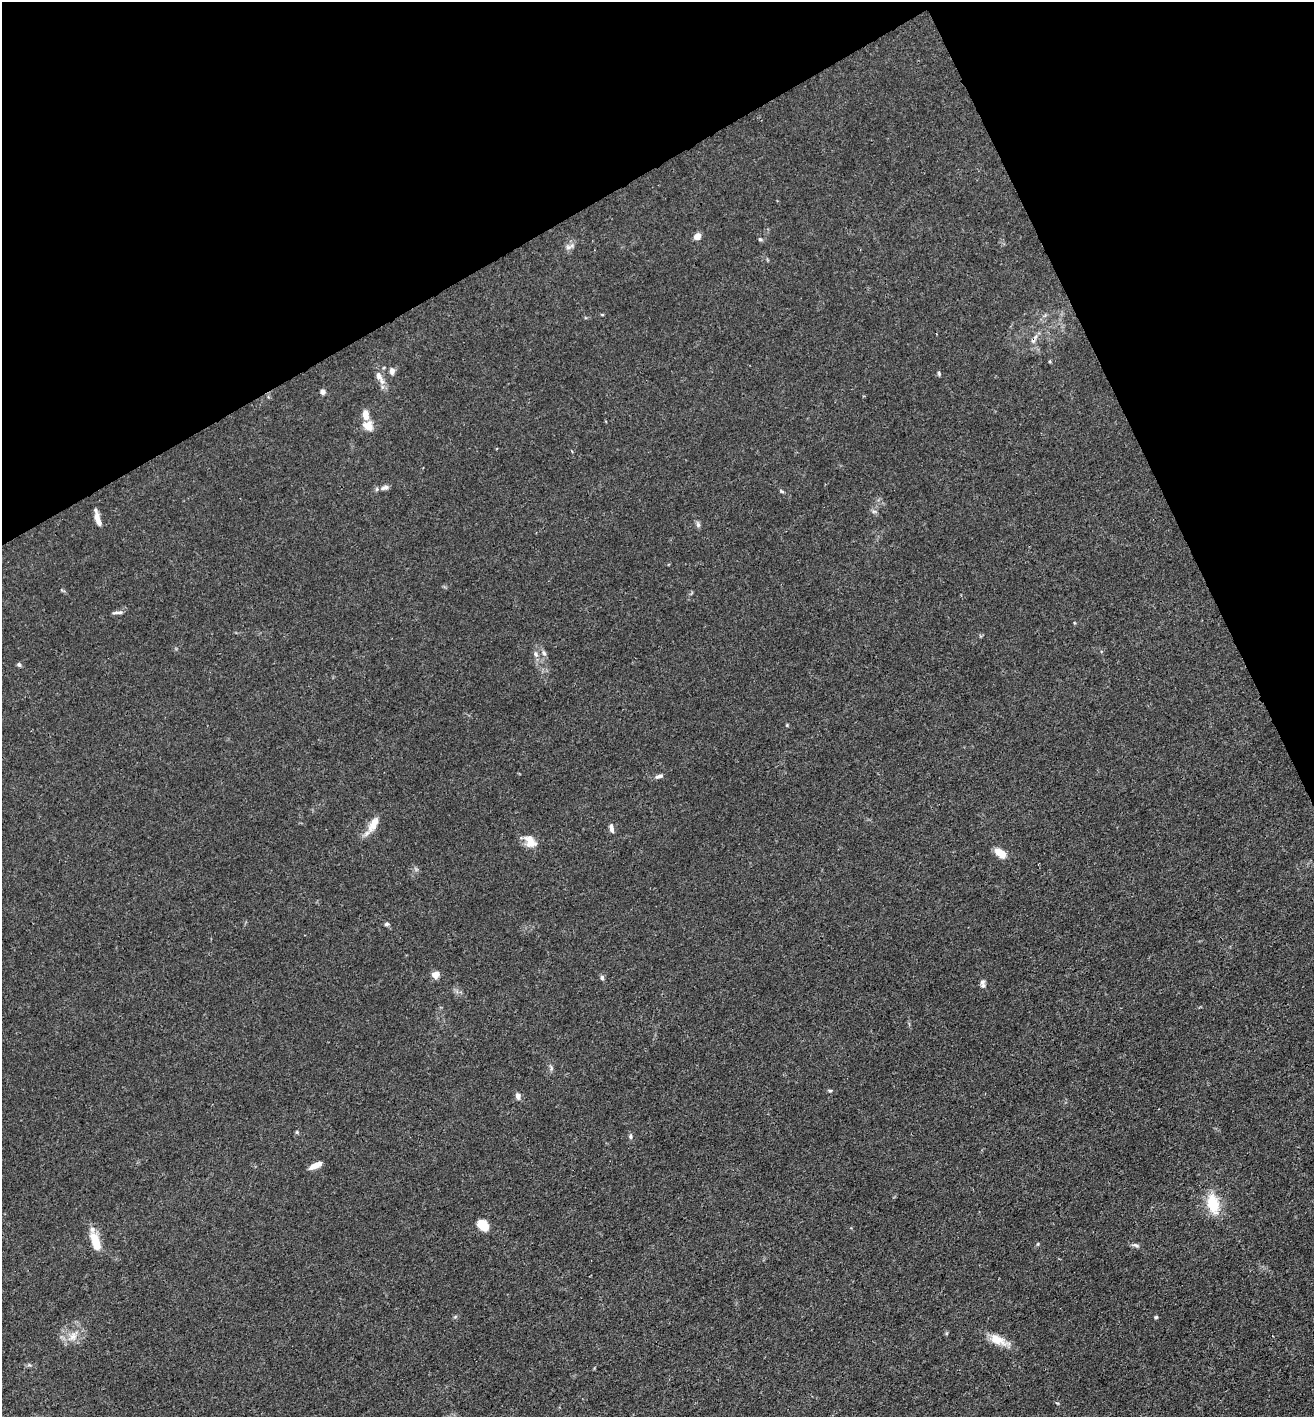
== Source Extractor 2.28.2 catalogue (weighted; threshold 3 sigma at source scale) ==
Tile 3 of 4 x 4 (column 3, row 1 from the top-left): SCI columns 2823-4134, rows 4326-5740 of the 5777 x 5823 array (HDU 1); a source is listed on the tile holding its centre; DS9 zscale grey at full resolution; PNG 1316 x 1419 px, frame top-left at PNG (2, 2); no overlay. Shown black and unused: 22% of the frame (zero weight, under 3 of 4 exposures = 7% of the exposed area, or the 3 px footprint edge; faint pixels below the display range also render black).
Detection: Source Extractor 2.28.2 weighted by HDU 2 'WHT'; one run over the whole footprint, this tile lists its part. Background 0.027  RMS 0.003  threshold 0.0137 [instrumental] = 3 sigma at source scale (4.5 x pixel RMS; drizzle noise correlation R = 1.50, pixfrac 1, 0.05/0.05 arcsec/px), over >= 5 px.
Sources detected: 46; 1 cosmic-ray / hot-pixel residue — not listed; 2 inside a brighter listed object's ellipse — not listed separately; the other 43 listed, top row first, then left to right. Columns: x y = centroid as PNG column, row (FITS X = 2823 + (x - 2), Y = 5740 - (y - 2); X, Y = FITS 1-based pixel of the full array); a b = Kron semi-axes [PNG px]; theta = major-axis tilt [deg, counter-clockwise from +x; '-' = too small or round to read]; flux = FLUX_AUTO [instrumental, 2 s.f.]
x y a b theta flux
697 237 8 7 - 1.7
760 239 5 4 - 0.5
568 247 8 7 - 1.1
602 315 5 3 - 0.27
1050 361 5 3 - 0.34
392 371 10 7 -86 1.1
939 373 6 4 -71 0.4
379 376 12 8 -60 1.8
323 392 6 6 - 0.91
365 415 10 6 -86 3.2
368 426 11 9 -37 3.6
385 488 11 6 11 1.3
781 491 7 4 -28 0.41
874 511 6 4 18 0.52
97 519 15 5 -74 2.6
698 525 8 6 -75 0.74
118 612 16 4 5 0.9
544 653 8 5 -59 0.79
536 654 9 6 -65 1.1
19 665 5 5 - 0.69
787 725 4 4 - 0.28
659 776 11 5 12 1
373 824 23 9 59 3.9
611 828 11 5 -75 1.2
530 841 18 12 -60 3.9
1000 853 13 7 -38 4.3
386 924 6 4 2 0.58
435 975 9 8 - 1.9
602 977 6 5 - 0.75
983 985 9 7 88 1
551 1068 9 4 -65 0.6
830 1091 6 4 -15 0.39
518 1096 9 6 -71 1.1
297 1132 5 5 - 0.37
630 1136 8 5 90 0.67
316 1165 13 5 25 3
1213 1204 25 13 -75 8.8
483 1225 12 8 -47 5.8
95 1242 21 9 -72 6.2
1136 1245 10 5 -19 0.83
1156 1317 4 4 - 0.44
73 1337 16 9 40 3.1
998 1340 27 11 -24 4.7